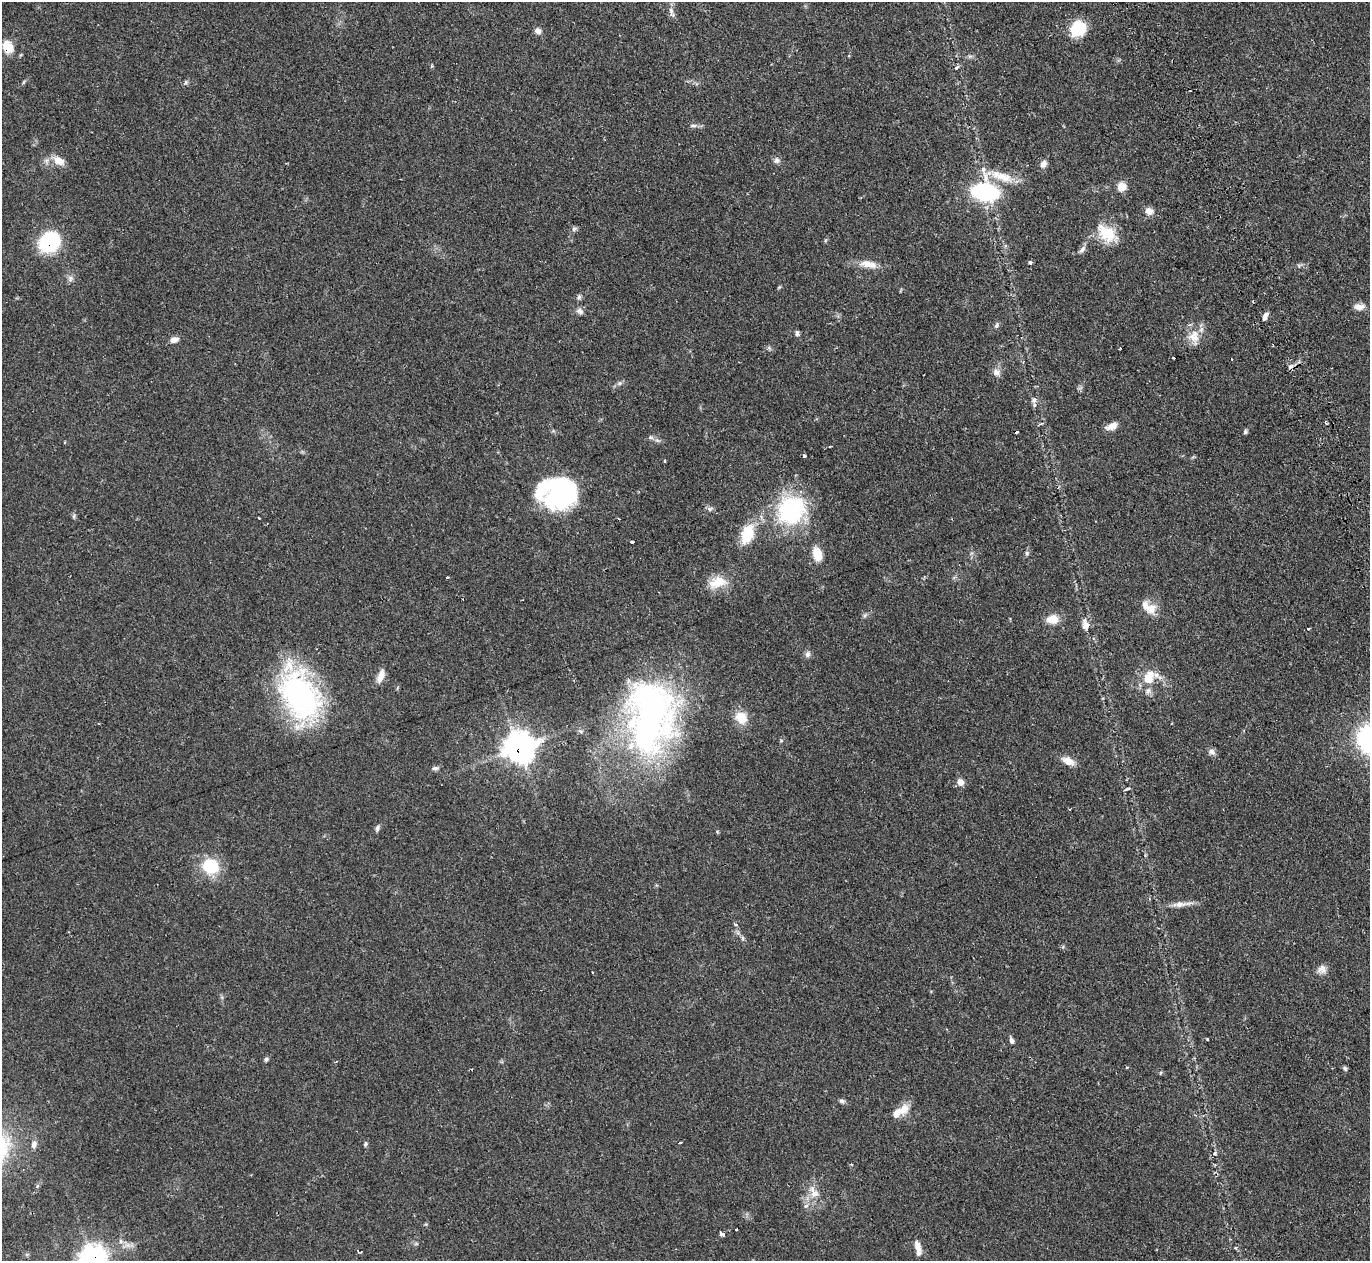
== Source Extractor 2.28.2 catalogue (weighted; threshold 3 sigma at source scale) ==
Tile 10 of 4 x 4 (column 2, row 3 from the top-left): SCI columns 1700-3067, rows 1735-2993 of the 6128 x 6110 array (HDU 1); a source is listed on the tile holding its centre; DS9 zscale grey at full resolution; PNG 1372 x 1263 px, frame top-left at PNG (2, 2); no overlay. Shown black and unused: <1% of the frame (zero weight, under 2 of 3 exposures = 11% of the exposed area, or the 3 px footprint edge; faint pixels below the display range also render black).
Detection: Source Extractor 2.28.2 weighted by HDU 2 'WHT'; one run over the whole footprint, this tile lists its part. Background 0.0542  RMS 0.0047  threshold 0.0211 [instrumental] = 3 sigma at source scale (4.5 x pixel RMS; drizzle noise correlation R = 1.50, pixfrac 1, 0.05/0.05 arcsec/px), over >= 5 px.
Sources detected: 109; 1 inside a brighter object's white glare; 6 cosmic-ray / hot-pixel residue — not listed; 5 inside a brighter listed object's ellipse — not listed separately; the other 97 listed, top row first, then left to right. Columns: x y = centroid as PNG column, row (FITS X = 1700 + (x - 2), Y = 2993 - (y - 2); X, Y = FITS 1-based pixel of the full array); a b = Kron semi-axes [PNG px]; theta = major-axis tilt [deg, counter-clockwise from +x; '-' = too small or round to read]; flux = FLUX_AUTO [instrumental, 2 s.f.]
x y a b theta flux
671 12 17 5 -73 2
1078 29 17 15 38 15
538 31 8 6 -33 2
8 47 13 10 -72 7.7
849 55 4 3 - 0.4
956 67 7 4 37 0.86
186 82 6 4 47 0.8
693 126 10 4 0 1.2
777 160 8 8 - 1.6
59 161 16 10 -28 4.8
1043 164 10 7 59 2.3
1002 176 38 11 -18 11
1122 187 8 8 - 6.1
985 192 21 16 -13 58
1149 211 10 9 - 2.9
574 229 7 6 - 1
1106 233 26 16 -44 13
50 241 16 13 43 45
1082 249 12 5 50 1.7
1030 263 4 3 - 1.9
867 264 21 11 -8 5.7
1299 265 7 4 18 0.81
70 278 8 7 - 1.5
779 287 6 3 36 0.49
579 297 7 5 86 0.99
1359 307 12 8 1 3
580 311 10 7 -34 1.7
1265 316 10 5 62 1.9
997 325 8 5 60 0.91
797 333 7 4 90 1.1
1194 337 23 14 -84 6.7
174 339 11 7 16 2.6
1120 349 3 2 - 0.79
1174 358 3 2 - 0.91
1232 359 2 2 - 0.47
996 372 11 9 -22 2.3
620 383 6 6 - 0.92
1034 400 8 7 - 1.8
1112 426 15 8 23 3.3
1017 432 3 3 - 1.7
1245 432 6 5 - 0.82
651 437 8 5 -19 1.1
804 456 3 3 - 1.8
664 461 3 3 - 1.3
557 492 45 23 78 34
710 509 10 6 11 1.2
791 510 37 33 53 46
74 516 7 4 -83 0.82
258 518 3 2 - 0.56
747 534 29 16 70 12
632 542 4 3 - 2.6
1027 553 7 5 -89 0.88
817 554 14 9 -75 8
447 577 3 3 - 0.87
717 582 25 14 17 8.8
1151 608 16 14 41 5.6
865 615 7 4 19 0.85
1052 619 14 11 6 5.5
1085 625 11 7 -77 3.6
1308 629 3 3 - 1.8
807 654 9 7 71 1.6
1150 674 15 12 -84 6.1
381 676 16 7 70 4
1148 691 10 7 61 1.7
300 695 54 36 -60 100
650 717 85 54 87 170
741 717 17 14 -53 7.4
1172 723 2 2 - 0.36
518 748 12 11 - 410
1211 752 10 7 -14 1.7
1068 761 16 9 -25 4.2
435 768 8 6 9 1.2
960 782 10 8 -60 2.5
1127 789 7 3 23 0.69
377 828 9 5 83 1.1
210 866 18 16 -25 18
1181 904 32 6 5 4
735 924 4 4 - 1.2
1322 969 12 12 - 2.8
592 972 3 2 - 0.63
1207 1039 3 2 - 0.67
1012 1041 8 5 -72 1.4
266 1059 6 5 - 0.83
1345 1068 6 5 - 0.9
1160 1073 6 3 70 0.46
842 1101 8 5 -10 1
904 1109 16 11 60 5.4
680 1142 4 3 - 1.7
34 1144 10 7 81 2
365 1144 6 5 - 0.78
851 1164 3 3 - 0.67
814 1192 20 10 -62 5.6
736 1229 3 3 - 2.6
722 1234 4 3 - 6.8
121 1241 7 6 - 1.3
918 1246 13 7 -71 3.3
93 1259 11 11 - 240
Overlapping masked pixels (flux is a lower limit): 4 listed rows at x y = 8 47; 50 241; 518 748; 93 1259
Isophote crosses this tile's border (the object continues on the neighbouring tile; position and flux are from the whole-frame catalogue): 1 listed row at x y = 93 1259